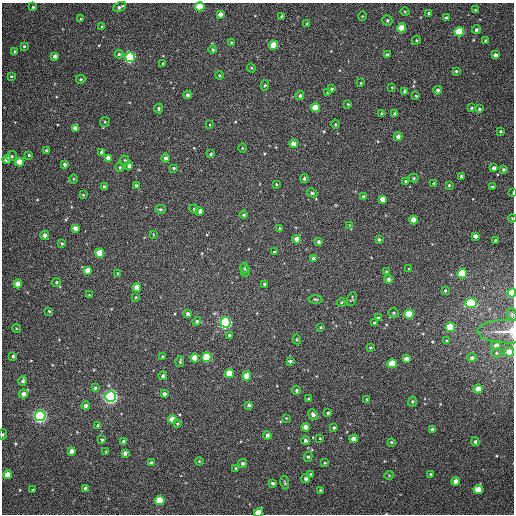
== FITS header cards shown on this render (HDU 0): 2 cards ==
NAXIS1  =                  512
NAXIS2  =                  512

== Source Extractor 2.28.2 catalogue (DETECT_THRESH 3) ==
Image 512 x 512 px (HDU 0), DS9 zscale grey, 1 PNG px = 1 image px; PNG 516 x 516 px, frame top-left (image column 1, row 512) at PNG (2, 3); each listed source drawn as its Kron ellipse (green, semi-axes under 4 px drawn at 4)
Background 358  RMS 8.3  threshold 24.8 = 3 sigma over >= 5 px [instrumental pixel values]
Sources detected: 218; all 218 listed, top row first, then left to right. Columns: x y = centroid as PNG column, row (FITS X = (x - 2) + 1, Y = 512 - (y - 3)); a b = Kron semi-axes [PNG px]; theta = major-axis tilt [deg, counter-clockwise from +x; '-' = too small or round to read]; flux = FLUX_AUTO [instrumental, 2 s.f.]
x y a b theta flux
33 7 3 3 - 780
120 7 7 3 27 1300
200 7 4 4 - 19000
475 10 3 3 - 590
405 12 4 3 - 470
429 13 4 3 - 690
220 14 4 4 - 3500
282 16 3 3 - 710
362 16 5 3 - 440
446 18 4 4 - 1500
81 19 4 4 - 540
387 20 5 5 - 1000
307 23 3 3 - 530
102 27 4 3 - 680
402 28 4 4 - 14000
476 30 4 4 - 1400
459 32 5 4 - 25000
416 40 4 4 - 560
486 41 4 3 - 800
232 43 4 3 - 1400
273 45 4 4 - 11000
24 46 3 3 - 680
213 50 4 4 - 710
15 52 4 3 - 1000
119 54 4 4 - 770
387 55 4 4 - 1300
495 55 4 4 - 2000
55 56 4 4 - 2100
130 57 5 5 - 70000
163 64 3 2 - 560
251 68 4 4 - 590
456 71 3 3 - 570
219 75 4 3 - 500
11 76 3 2 - 420
81 79 5 4 - 700
361 83 3 3 - 440
265 85 5 4 - 770
392 87 4 3 - 420
332 89 3 3 - 1100
438 90 4 4 - 1400
405 91 4 3 - 1200
328 92 4 3 - 540
188 95 4 4 - 1100
300 96 4 4 - 1200
416 96 3 3 - 500
348 104 4 3 - 540
315 108 4 4 - 11000
471 108 4 3 - 710
159 109 5 3 - 710
479 109 4 3 - 860
381 113 4 2 - 400
395 114 3 3 - 1400
105 122 5 4 - 680
335 124 4 3 - 490
210 125 3 2 - 370
75 128 4 4 - 3400
501 131 3 3 - 750
398 137 4 4 - 2500
293 144 4 4 - 4700
242 148 5 3 - 470
46 151 4 4 - 880
102 152 4 4 - 2400
211 154 4 3 - 700
29 155 4 3 - 550
12 156 5 5 - 980
109 158 4 4 - 5400
166 158 5 4 - 1700
7 159 4 4 - 6000
125 161 5 4 - 990
20 162 4 4 - 11000
64 164 4 4 - 1200
129 166 4 4 - 2200
120 167 4 3 - 630
174 168 4 3 - 690
494 168 4 3 - 1600
504 169 4 4 - 870
461 176 3 3 - 820
304 178 4 4 - 1000
414 178 5 4 - 700
73 179 5 3 - 560
405 181 3 2 - 460
434 183 3 3 - 520
276 184 4 3 - 440
449 185 4 4 - 630
137 186 4 4 - 1600
104 187 3 3 - 1100
492 187 3 3 - 600
312 193 5 4 - 990
513 193 3 2 - 340
83 195 4 3 - 520
364 197 3 3 - 1300
383 199 4 4 - 5300
160 209 5 4 - 890
194 209 4 4 - 660
200 211 4 4 - 2600
244 215 4 4 - 810
512 218 4 3 - 400
414 220 4 4 - 7000
349 225 3 3 - 360
76 228 4 4 - 4000
280 229 3 3 - 630
153 234 4 2 - 400
45 235 4 4 - 2400
475 236 4 4 - 2100
297 239 4 4 - 5800
379 239 4 3 - 1000
496 240 4 3 - 730
319 242 4 4 - 1200
62 243 4 3 - 630
274 252 4 4 - 560
100 253 4 4 - 17000
313 258 4 4 - 1000
244 268 5 4 - 710
409 269 3 3 - 380
87 270 4 4 - 4700
246 271 5 3 - 550
386 271 4 4 - 500
118 273 3 2 - 450
462 274 5 4 - 20000
389 279 4 4 - 2000
56 282 5 4 - 670
18 284 4 4 - 6200
264 284 4 4 - 820
137 287 4 4 - 6400
445 290 3 3 - 640
512 293 4 4 - 16000
89 295 4 4 - 400
136 297 4 2 - 430
315 299 7 4 -6 790
352 299 7 4 69 700
341 302 4 3 - 750
471 303 5 5 - 32000
49 311 4 3 - 540
393 313 5 4 - 830
188 314 4 4 - 1800
409 314 5 5 - 26000
512 314 6 4 -73 780
378 318 4 3 - 1200
197 321 4 4 - 920
225 322 5 5 - 120000
374 323 4 3 - 660
321 327 3 2 - 500
450 327 5 4 - 22000
16 328 4 3 - 510
508 332 31 12 -1 7800
230 335 4 3 - 1300
297 339 5 3 - 540
447 341 4 3 - 650
496 345 5 4 - 2700
370 348 4 3 - 640
509 352 5 4 - 5400
496 353 5 4 - 650
13 356 3 3 - 780
163 357 3 3 - 690
207 357 5 4 - 29000
195 358 4 4 - 8300
472 358 5 4 - 1200
406 359 4 4 - 3800
180 361 5 3 - 720
290 361 4 3 - 840
392 364 4 4 - 16000
230 373 4 4 - 15000
163 376 4 4 - 1700
247 376 5 4 - 9900
23 381 5 4 - 1300
95 388 4 4 - 850
478 389 4 4 - 5200
297 391 4 3 - 980
23 394 4 4 - 3300
164 394 3 3 - 1600
111 397 5 5 - 180000
309 399 3 3 - 770
367 400 4 3 - 630
412 401 5 4 - 720
249 405 4 3 - 1300
86 406 4 4 - 1600
328 413 4 3 - 810
313 415 5 4 - 2200
40 416 5 5 - 160000
286 418 4 3 - 410
172 419 4 4 - 8400
178 424 4 3 - 630
98 426 4 3 - 1300
306 427 4 4 - 5900
334 427 4 3 - 760
433 429 4 3 - 1900
3 434 5 3 - 660
267 435 4 4 - 1500
320 438 3 3 - 440
354 439 4 4 - 4500
102 440 4 3 - 730
305 440 4 4 - 1700
475 441 4 4 - 970
124 442 4 4 - 1900
391 442 4 3 - 630
72 451 4 4 - 2900
106 452 4 3 - 600
125 453 4 4 - 2100
308 457 5 4 - 830
199 461 4 3 - 460
151 463 3 3 - 1500
243 463 4 4 - 1100
325 463 3 3 - 510
236 468 4 3 - 600
310 474 3 3 - 520
431 474 3 2 - 520
8 475 4 4 - 6200
389 475 4 3 - 360
306 479 4 4 - 1400
456 481 4 4 - 3800
273 483 3 3 - 1300
285 483 7 4 -82 710
85 489 4 4 - 2100
478 489 5 4 - 10000
33 490 3 2 - 470
320 490 3 2 - 560
160 500 5 4 - 17000
258 513 4 4 - 13000
At the frame edge (FLAGS 8, measured only in part): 8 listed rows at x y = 200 7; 513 193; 512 218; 512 293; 512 314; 508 332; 3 434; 258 513